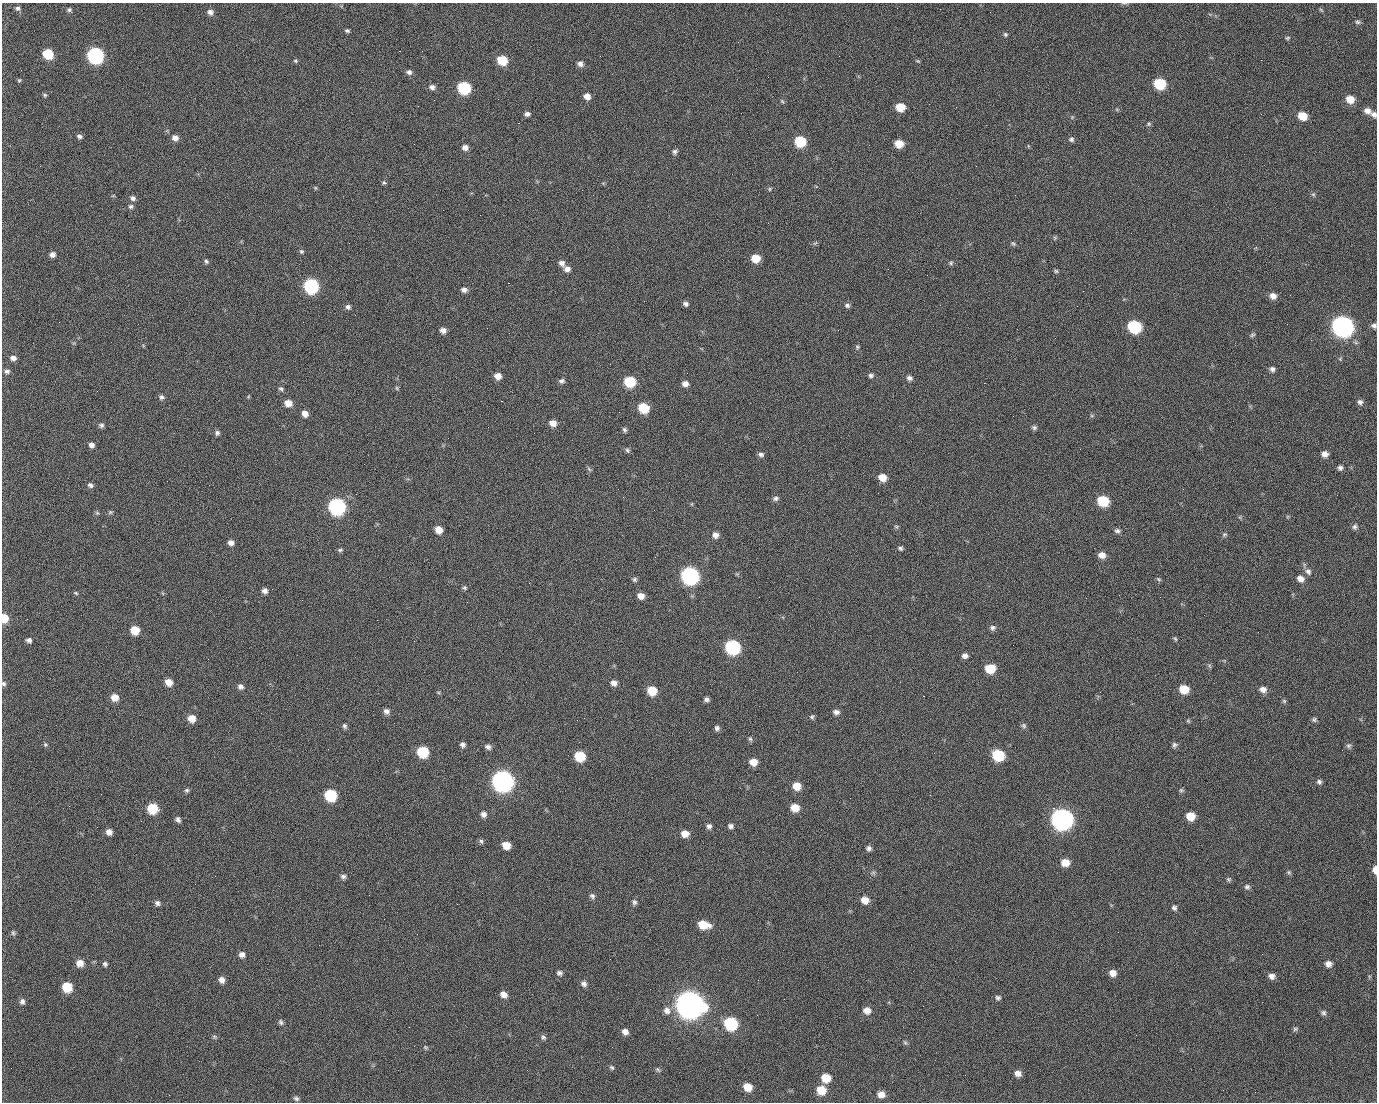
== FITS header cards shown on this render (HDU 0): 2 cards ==
NAXIS1  =                 1375 / length of data axis 1
NAXIS2  =                 1100 / length of data axis 2

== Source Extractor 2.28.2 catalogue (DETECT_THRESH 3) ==
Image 1375 x 1100 px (HDU 0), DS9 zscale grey, 1 PNG px = 1 image px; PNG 1379 x 1104 px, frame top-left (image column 1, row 1100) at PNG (2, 3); no overlay
Background 1450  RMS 29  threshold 86.1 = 3 sigma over >= 5 px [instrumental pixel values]
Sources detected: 259; all 259 listed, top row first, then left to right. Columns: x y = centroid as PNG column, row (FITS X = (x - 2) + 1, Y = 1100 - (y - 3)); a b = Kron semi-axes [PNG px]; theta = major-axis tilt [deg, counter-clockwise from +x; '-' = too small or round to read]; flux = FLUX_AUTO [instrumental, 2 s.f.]
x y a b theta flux
18 8 7 6 - 5.0e+03
1321 10 7 3 -37 2.2e+03
70 11 7 4 -52 6.9e+03
210 12 8 7 - 8.0e+03
990 12 2 2 - 1.7e+03
1357 22 7 6 - 4.0e+03
347 31 5 4 - 3.5e+03
1005 34 6 5 - 3.2e+03
1288 38 6 5 - 2.8e+03
399 51 2 2 - 2.2e+04
48 54 7 6 - 7.4e+04
96 56 8 8 - 5.1e+05
839 56 2 2 - 7.2e+02
502 60 7 7 - 5.9e+04
295 61 6 4 -22 2.8e+03
918 61 5 4 - 2.2e+03
580 64 7 6 - 8.3e+03
409 72 7 6 - 6.2e+03
19 80 5 4 - 2.3e+03
1160 84 8 7 - 1.1e+05
432 87 7 6 - 7.1e+03
464 88 8 7 - 1.8e+05
45 95 6 4 -47 2.7e+03
587 96 7 6 - 1.3e+04
498 99 2 2 - 1.2e+03
1350 99 8 7 - 2.6e+04
434 100 2 2 - 4.0e+03
782 101 6 4 -45 2.5e+03
900 107 7 6 - 3.6e+04
1367 111 9 7 -21 1.2e+04
527 114 6 5 - 6.4e+03
1374 114 8 7 - 6.9e+03
1302 116 8 6 -23 3.6e+04
518 123 2 2 - 2.4e+04
1149 124 6 5 - 2.9e+03
79 136 7 5 -13 5.2e+03
175 138 7 7 - 1.0e+04
1071 139 6 6 - 4.4e+03
800 141 7 7 - 9.1e+04
899 144 7 6 - 3.0e+04
465 147 7 6 - 9.5e+03
675 152 7 6 - 5.2e+03
384 182 6 5 - 3.0e+03
315 188 6 3 72 1.8e+03
769 189 6 4 89 2.2e+03
1313 194 5 5 - 3.0e+03
1015 195 2 2 - 7.0e+03
133 198 7 6 - 5.9e+03
131 206 7 6 - 4.6e+03
1055 238 6 4 -72 2.3e+03
815 243 7 4 36 2.9e+03
1013 244 7 4 -47 3.0e+03
301 251 6 5 - 3.3e+03
52 255 6 5 - 8.5e+03
756 258 7 6 - 3.3e+04
206 261 6 5 - 3.8e+03
562 263 9 7 -50 9.0e+03
951 263 6 6 - 3.1e+03
567 269 8 6 -7 9.4e+03
1056 271 5 5 - 3.0e+03
927 275 2 2 - 8.7e+02
508 283 2 2 - 5.7e+04
311 286 8 8 - 3.2e+05
464 290 7 6 - 7.8e+03
1083 291 2 2 - 3.5e+03
1290 295 2 2 - 2.0e+03
1273 296 8 7 - 1.2e+04
686 304 6 5 - 5.6e+03
847 305 7 6 - 4.7e+03
348 307 6 6 - 5.6e+03
355 315 2 2 - 1.0e+03
59 322 3 2 - 1.5e+03
1287 324 2 2 - 1.3e+03
1342 326 9 8 - 1.4e+06
1374 326 6 5 - 5.8e+03
1134 327 8 7 - 1.8e+05
443 330 7 6 - 9.8e+03
1252 335 7 5 16 3.3e+03
857 347 6 5 - 2.7e+03
13 358 7 6 - 8.7e+03
1272 369 7 6 - 6.1e+03
7 371 7 6 - 5.4e+03
871 375 7 6 - 4.6e+03
498 376 6 6 - 1.5e+04
909 378 7 6 - 6.8e+03
562 381 7 5 2 5.4e+03
630 382 8 7 - 9.2e+04
984 383 2 2 - 2.0e+04
685 384 7 6 - 1.0e+04
397 388 6 4 -88 2.4e+03
281 389 7 5 -34 3.7e+03
97 391 2 2 - 1.3e+03
161 397 6 6 - 4.9e+03
501 401 3 2 - 5.9e+04
1360 402 7 7 - 6.0e+03
288 403 7 6 - 1.9e+04
643 408 7 7 - 6.8e+04
619 412 2 2 - 7.2e+02
305 414 7 6 - 1.4e+04
553 423 7 6 - 1.6e+04
101 425 6 5 - 4.6e+03
1034 427 6 6 - 4.2e+03
624 430 6 5 - 4.2e+03
217 433 6 5 - 5.0e+03
91 445 6 5 - 7.3e+03
627 450 7 6 - 3.8e+03
761 454 8 6 -13 5.4e+03
1325 454 7 7 - 1.1e+04
1340 468 7 6 - 5.4e+03
589 469 7 4 -46 3.2e+03
882 477 8 7 - 2.2e+04
90 485 7 5 -26 5.4e+03
623 497 2 2 - 3.3e+03
775 498 8 6 8 5.3e+03
1103 501 8 7 - 8.9e+04
337 507 8 8 - 5.6e+05
110 512 7 5 21 3.0e+03
97 513 6 4 -44 2.7e+03
896 527 6 4 -2 2.5e+03
1355 527 7 6 - 5.2e+03
439 530 7 6 - 2.0e+04
1117 531 7 6 - 5.1e+03
1224 534 6 5 - 3.5e+03
715 535 7 7 - 9.6e+03
231 543 6 5 - 9.6e+03
900 548 6 5 - 3.8e+03
340 550 7 4 9 3.5e+03
1102 555 8 7 - 1.4e+04
655 557 2 2 - 8.7e+02
1308 571 9 8 - 8.2e+03
690 576 9 8 - 6.7e+05
634 579 6 6 - 4.2e+03
1159 579 7 4 -28 3.0e+03
1300 579 9 7 -33 1.2e+04
464 588 6 5 - 3.3e+03
265 591 6 5 - 7.7e+03
76 593 6 4 -26 2.3e+03
641 596 7 6 - 1.3e+04
4 618 7 6 - 3.7e+04
27 619 3 2 - 1.9e+03
377 620 2 2 - 1.2e+04
993 628 8 7 - 5.8e+03
135 630 7 6 - 3.9e+04
1175 639 6 4 -67 2.6e+03
29 640 6 5 - 6.3e+03
414 641 2 2 - 9.7e+02
732 647 8 8 - 3.2e+05
965 656 6 6 - 7.5e+03
1210 666 7 4 -70 2.9e+03
990 669 8 7 - 4.6e+04
169 682 7 6 - 2.0e+04
4 683 6 5 - 4.1e+03
614 683 7 6 - 1.0e+04
241 687 7 6 - 7.2e+03
1184 689 8 7 - 3.8e+04
1263 689 8 7 - 1.1e+04
652 691 7 7 - 4.5e+04
923 696 2 2 - 1.5e+03
115 697 7 7 - 1.9e+04
707 699 5 5 - 5.5e+03
1284 701 6 5 - 3.0e+03
386 711 7 7 - 7.8e+03
836 712 7 5 -11 7.6e+03
812 717 6 5 - 3.3e+03
192 718 7 7 - 2.1e+04
1314 720 7 6 - 4.0e+03
1188 721 7 4 -45 2.4e+03
345 726 7 5 -73 4.2e+03
1024 726 7 6 - 4.3e+03
717 728 6 5 - 5.5e+03
750 739 7 5 -66 3.4e+03
45 744 6 5 - 3.2e+03
463 745 6 5 - 6.0e+03
1175 745 7 7 - 5.2e+03
1348 746 7 7 - 4.4e+03
488 747 7 5 -18 6.4e+03
423 752 8 7 - 9.6e+04
934 753 3 2 - 1.9e+03
998 755 8 7 - 1.2e+05
580 756 7 7 - 7.1e+04
753 762 7 6 - 2.0e+04
502 781 9 9 - 1.5e+06
1319 782 7 6 - 5.0e+03
797 786 8 7 - 2.4e+04
187 790 6 5 - 3.7e+03
1181 790 6 6 - 3.2e+03
101 794 2 2 - 2.5e+03
330 795 8 7 - 1.3e+05
930 795 2 2 - 8.1e+03
69 806 2 2 - 8.9e+02
152 808 7 7 - 7.2e+04
795 808 7 7 - 2.9e+04
1053 808 2 2 - 1.7e+04
483 814 6 6 - 7.7e+03
1190 816 7 7 - 3.1e+04
178 819 7 6 - 5.5e+03
1062 819 9 9 - 1.5e+06
709 826 6 6 - 6.4e+03
731 826 7 6 - 6.1e+03
109 832 6 6 - 1.2e+04
685 834 7 7 - 1.9e+04
481 841 7 5 -72 3.7e+03
506 845 7 6 - 2.5e+04
869 848 6 6 - 5.7e+03
1065 863 8 7 - 2.2e+04
1375 870 7 4 89 1.5e+04
1289 872 6 5 - 3.1e+03
873 873 7 4 19 3.3e+03
343 876 7 6 - 5.5e+03
1229 879 6 5 - 3.3e+03
1247 887 7 7 - 5.1e+03
592 896 7 6 - 5.2e+03
865 900 8 7 - 1.8e+04
634 902 8 6 -86 5.2e+03
157 903 7 6 - 5.8e+03
457 904 3 2 - 1.7e+03
1174 908 7 6 - 5.0e+03
703 925 11 7 -12 4.2e+04
1118 932 2 2 - 2.5e+03
13 933 7 5 -88 3.7e+03
242 954 7 6 - 8.2e+03
610 959 2 2 - 2.4e+03
80 963 7 7 - 1.8e+04
105 964 6 5 - 4.2e+03
1328 964 7 7 - 1.0e+04
559 973 8 6 -4 5.7e+03
1113 973 7 7 - 1.3e+04
1272 976 7 7 - 9.0e+03
221 980 7 6 - 9.9e+03
758 980 2 2 - 2.0e+03
584 984 7 7 - 7.2e+03
67 987 7 7 - 5.8e+04
504 994 8 6 -39 1.2e+04
998 998 6 6 - 4.5e+03
22 1001 7 6 - 6.4e+03
689 1004 12 10 -23 3.2e+06
667 1010 11 9 -63 1.2e+04
867 1010 8 8 - 1.4e+04
1324 1013 7 7 - 4.6e+03
757 1015 3 2 - 1.5e+03
281 1022 8 6 -72 4.5e+03
730 1024 8 8 - 1.9e+05
1295 1029 7 5 34 3.5e+03
625 1032 7 6 - 1.1e+04
1136 1035 2 2 - 9.5e+02
214 1037 7 5 -21 3.3e+03
543 1037 8 6 -60 4.5e+03
905 1042 6 5 - 3.1e+03
426 1047 7 4 -20 2.8e+03
612 1067 7 5 -37 3.5e+03
658 1069 7 5 -48 3.6e+03
1018 1073 7 7 - 1.2e+04
826 1078 8 7 - 3.5e+04
748 1087 8 7 - 2.8e+04
821 1090 8 8 - 3.6e+04
1255 1092 2 2 - 9.0e+02
881 1094 8 7 - 1.4e+04
169 1095 2 2 - 5.7e+03
296 1098 7 5 -23 4.7e+03
At the frame edge (FLAGS 8, measured only in part): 5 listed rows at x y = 1374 114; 1374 326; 4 618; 4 683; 1375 870